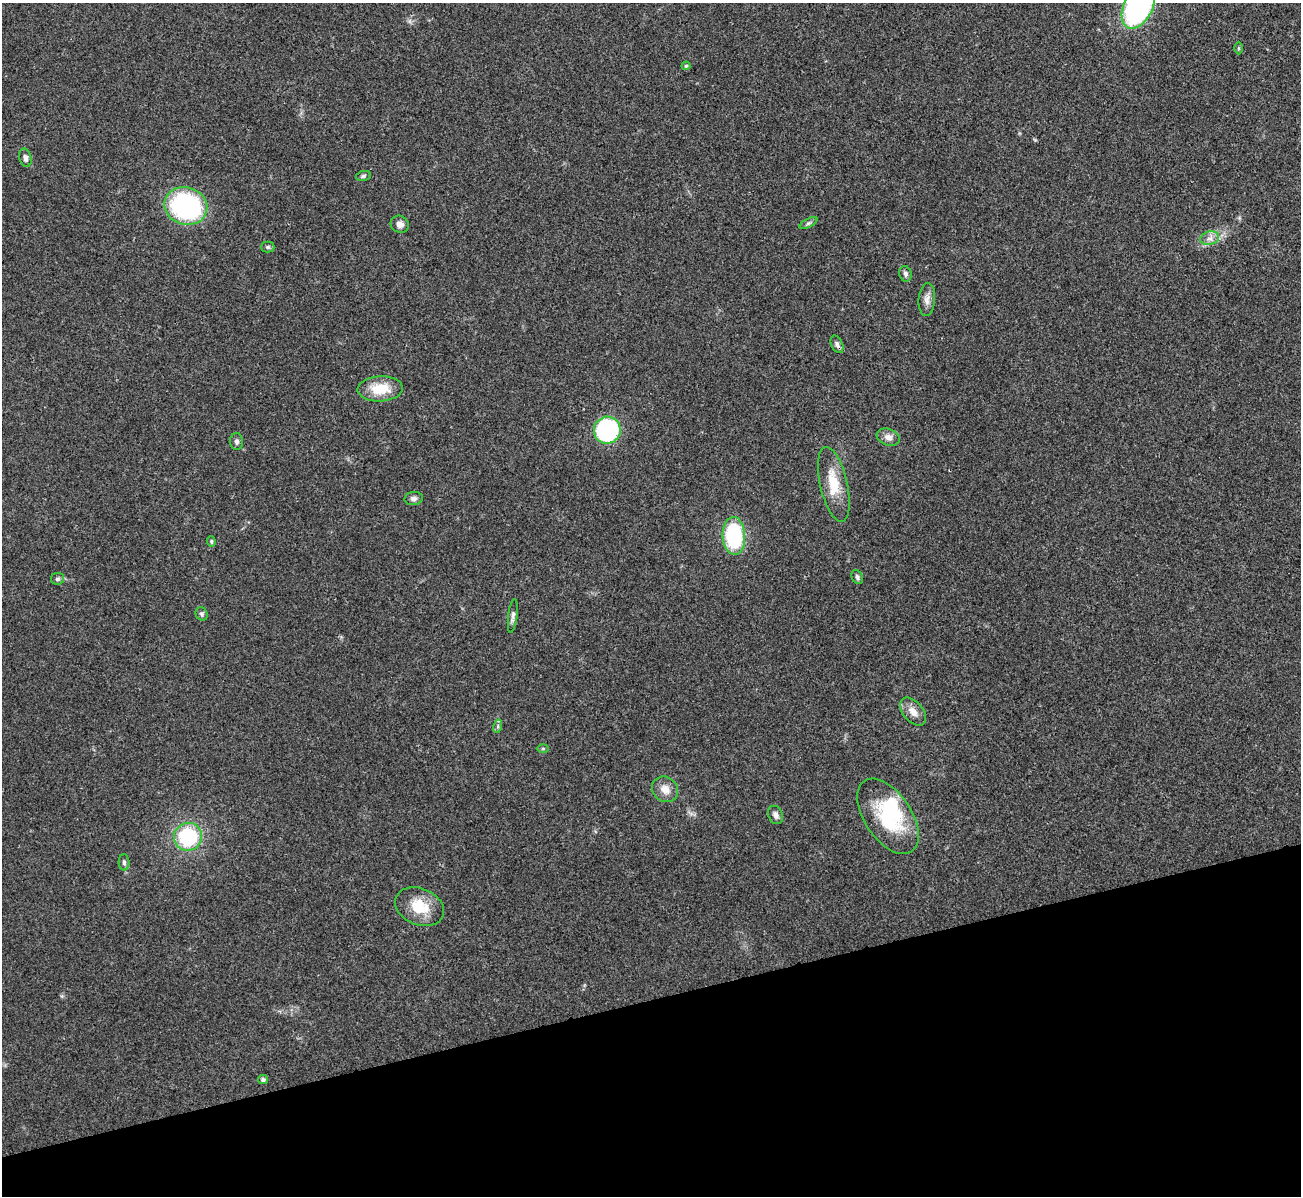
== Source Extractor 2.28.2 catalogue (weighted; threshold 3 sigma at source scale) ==
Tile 14 of 4 x 4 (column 2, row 4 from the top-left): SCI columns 1301-2599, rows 143-1336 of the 5199 x 5182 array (HDU 1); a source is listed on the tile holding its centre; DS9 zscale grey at full resolution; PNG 1303 x 1198 px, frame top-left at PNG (2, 3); each listed source drawn as its Kron ellipse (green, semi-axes under 4 px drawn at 4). Shown black and unused: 16% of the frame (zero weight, under 3 of 4 exposures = <1% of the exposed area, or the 3 px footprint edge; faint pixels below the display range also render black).
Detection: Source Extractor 2.28.2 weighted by HDU 2 'WHT'; one run over the whole footprint, this tile lists its part. Background 0.0812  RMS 0.0058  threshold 0.0263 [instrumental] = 3 sigma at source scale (4.5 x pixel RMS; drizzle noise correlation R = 1.50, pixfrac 1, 0.05/0.05 arcsec/px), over >= 5 px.
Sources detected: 36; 1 inside a brighter object's white glare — neither listed nor drawn; the other 35 listed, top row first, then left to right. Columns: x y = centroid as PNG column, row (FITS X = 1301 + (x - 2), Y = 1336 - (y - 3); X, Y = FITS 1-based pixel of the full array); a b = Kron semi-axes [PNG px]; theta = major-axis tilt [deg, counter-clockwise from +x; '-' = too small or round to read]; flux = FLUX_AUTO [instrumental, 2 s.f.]
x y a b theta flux
1138 6 24 14 64 130
1239 48 6 4 -90 0.8
686 66 4 4 - 0.91
25 158 9 6 -77 2.3
363 176 7 5 11 1.2
186 206 22 18 -16 94
808 223 10 4 27 1.3
400 224 9 8 - 3.3
1210 238 9 6 14 3.1
268 247 7 5 0 1.1
905 274 8 6 -74 1.7
927 299 17 8 85 3.9
837 344 9 5 -64 1.8
380 389 22 12 3 15
607 430 13 13 - 89
888 437 12 8 -19 3.5
237 441 8 6 -88 1.6
834 484 38 13 -77 16
414 498 9 6 6 1.9
734 536 19 11 -87 51
211 541 5 4 - 0.91
857 577 7 5 -64 1.4
57 579 6 6 - 1.3
202 614 7 5 -63 1.3
513 616 17 4 83 2.1
913 712 16 10 -49 5.3
498 726 7 4 73 1.2
543 748 6 4 0 0.79
665 789 14 12 -41 6
775 815 9 7 -65 2.6
888 816 42 23 -56 44
188 837 14 13 - 42
124 862 8 5 -88 1.4
420 907 25 18 -23 16
263 1080 5 4 - 1.8
Isophote crosses this tile's border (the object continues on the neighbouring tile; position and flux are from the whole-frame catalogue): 1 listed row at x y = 1138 6